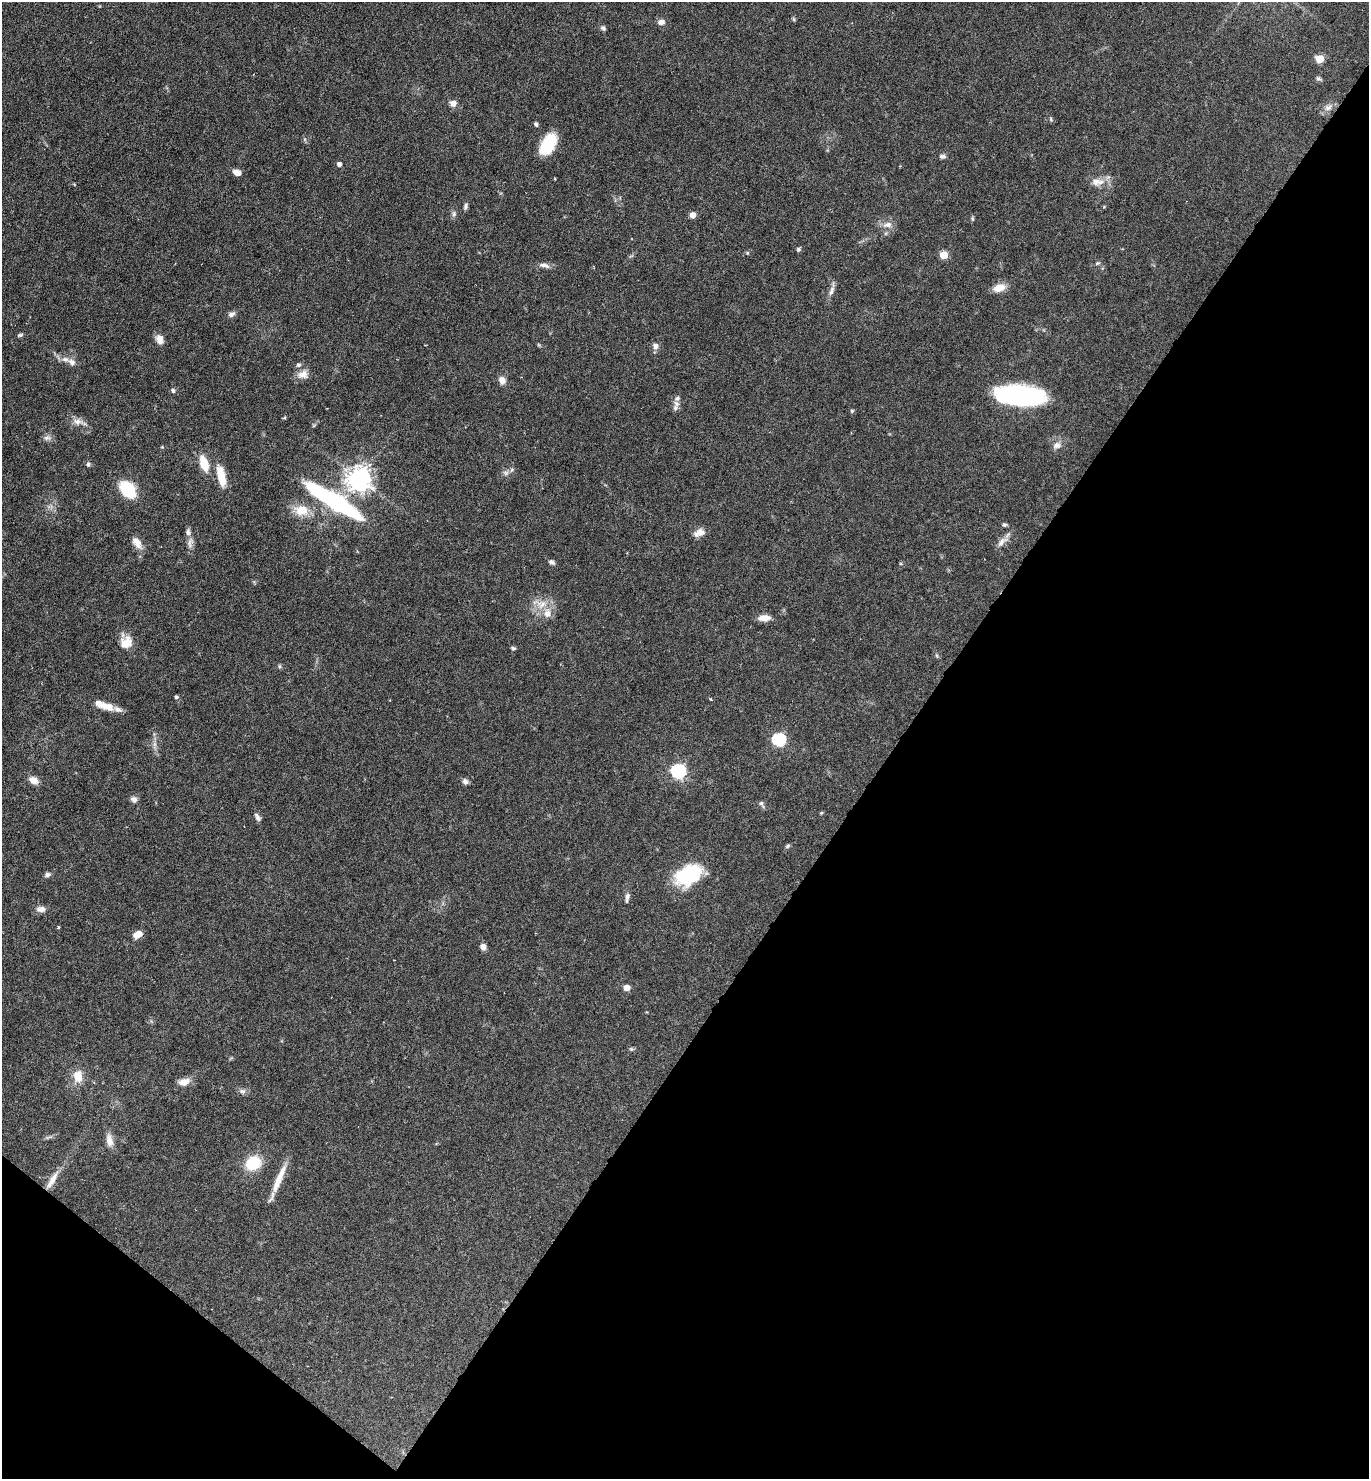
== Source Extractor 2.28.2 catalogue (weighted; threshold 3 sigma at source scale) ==
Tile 15 of 4 x 4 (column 3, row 4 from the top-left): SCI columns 3029-4395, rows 2-1478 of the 5915 x 5909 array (HDU 1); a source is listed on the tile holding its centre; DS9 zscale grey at full resolution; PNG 1371 x 1481 px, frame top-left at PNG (2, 2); no overlay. Shown black and unused: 38% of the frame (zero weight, under 4 of 7 exposures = <1% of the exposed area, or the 3 px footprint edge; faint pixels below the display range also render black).
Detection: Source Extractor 2.28.2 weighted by HDU 2 'WHT'; one run over the whole footprint, this tile lists its part. Background 0.0575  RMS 0.0029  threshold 0.0117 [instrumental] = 3 sigma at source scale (4.09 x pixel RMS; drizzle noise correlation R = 1.36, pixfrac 0.8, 0.05/0.05 arcsec/px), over >= 5 px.
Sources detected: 94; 2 inside a brighter object's white glare — not listed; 4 inside a brighter listed object's ellipse — not listed separately; the other 88 listed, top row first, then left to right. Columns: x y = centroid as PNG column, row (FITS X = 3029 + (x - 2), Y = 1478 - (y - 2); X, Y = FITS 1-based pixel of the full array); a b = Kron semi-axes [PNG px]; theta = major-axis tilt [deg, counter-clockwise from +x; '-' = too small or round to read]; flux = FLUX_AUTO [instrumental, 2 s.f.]
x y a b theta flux
794 19 6 4 -88 0.36
661 22 9 7 2 1.2
603 28 7 5 -44 0.59
1320 59 5 5 - 8.6
1318 78 7 6 - 0.58
453 103 8 7 - 1.5
1328 107 12 8 25 1.6
1051 119 6 4 73 0.32
536 124 5 4 - 0.68
548 144 22 12 60 10
942 156 9 6 4 0.71
339 164 4 4 - 1.1
237 172 9 6 -15 1.8
1097 182 20 10 -5 2.7
465 206 8 5 74 0.66
454 214 8 5 83 0.64
693 215 5 4 - 2.7
972 219 6 4 -71 0.39
888 225 14 8 11 1.7
798 249 5 5 - 0.51
747 253 5 4 - 0.32
943 255 5 5 - 6.8
1097 263 6 4 19 0.36
544 265 14 6 -11 1.3
999 288 16 9 19 2.8
831 291 15 6 72 1.3
231 314 9 6 24 0.95
20 335 7 4 15 0.49
159 339 11 8 -67 2
655 346 7 6 - 1.2
72 362 10 7 -38 1.4
303 374 14 10 4 2.2
502 380 9 7 -61 1.7
173 390 6 5 - 0.51
1020 396 41 17 -6 43
677 398 8 6 39 0.87
675 408 9 8 - 0.94
852 411 4 4 - 0.41
78 422 14 9 -9 1.9
47 438 11 6 -3 0.98
1057 445 11 9 4 1.5
88 464 6 5 - 0.54
204 464 20 9 -72 4.9
506 473 8 7 - 0.81
221 476 26 9 -77 5.4
359 479 8 8 - 250
127 489 14 9 -48 15
337 502 60 17 -35 29
301 510 20 15 -2 4.9
1004 525 6 5 - 0.43
701 532 14 9 0 2
1002 542 19 7 42 1.8
137 543 17 9 -56 2.2
190 543 18 6 83 1.4
552 562 9 6 -32 0.74
541 604 17 11 5 3.7
764 618 12 6 1 2.7
126 642 16 13 49 3.8
513 648 6 5 - 0.42
280 666 6 4 -89 0.36
176 697 4 4 - 0.5
104 705 28 9 -19 4.2
779 740 6 6 - 34
154 744 7 5 -90 0.77
678 771 6 6 - 58
33 780 9 7 -25 2.6
465 781 8 6 -32 0.84
134 799 9 7 -37 1
761 804 10 5 -63 0.68
821 813 5 4 - 0.27
257 817 12 6 -60 0.91
787 846 7 4 28 0.43
689 874 28 18 29 19
47 875 9 6 25 0.73
627 897 13 5 81 1
41 909 12 8 -2 1.4
58 927 3 3 - 0.31
138 934 9 6 24 2.7
483 947 8 6 -61 1.1
627 988 5 4 - 2.5
631 1049 6 4 -18 0.38
78 1076 15 11 -85 3.6
184 1082 15 8 18 2.2
242 1091 10 6 8 0.87
109 1140 17 9 -77 2.1
253 1163 15 12 29 8.7
279 1179 40 7 67 4.7
52 1180 27 7 59 3.1